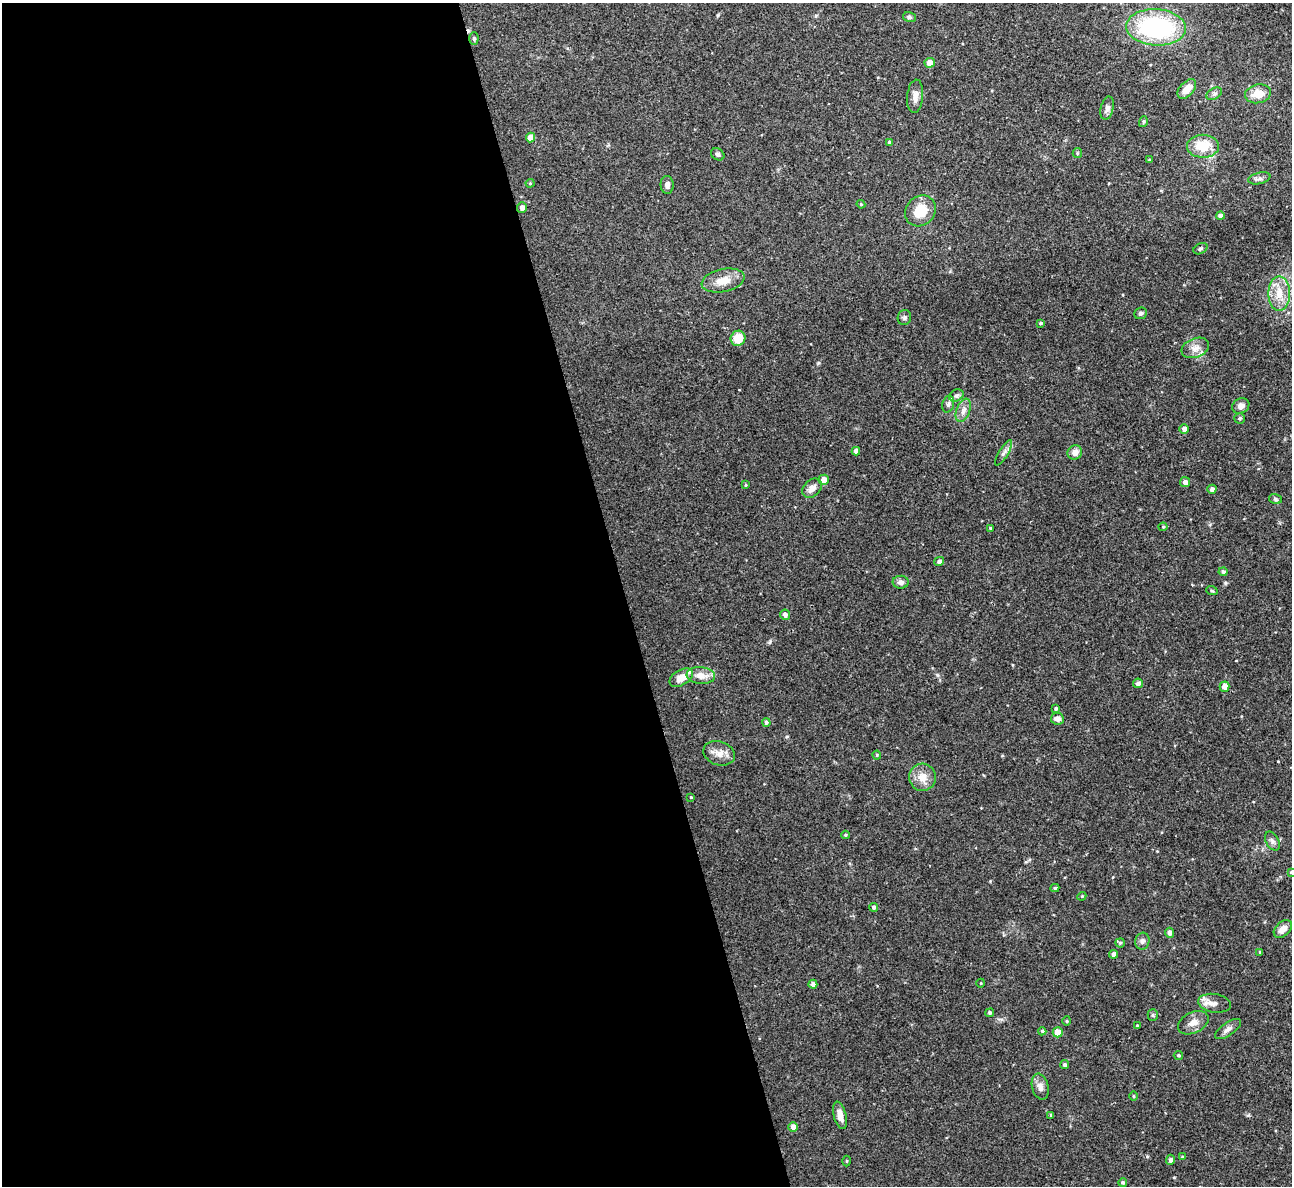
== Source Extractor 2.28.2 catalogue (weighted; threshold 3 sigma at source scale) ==
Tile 9 of 4 x 4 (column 1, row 3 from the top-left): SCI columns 1-1290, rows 1328-2511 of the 5158 x 5143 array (HDU 1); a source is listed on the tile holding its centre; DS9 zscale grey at full resolution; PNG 1294 x 1188 px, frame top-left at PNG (2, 3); each listed source drawn as its Kron ellipse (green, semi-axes under 4 px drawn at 4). Shown black and unused: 48% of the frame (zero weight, under 3 of 4 exposures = <1% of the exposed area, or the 3 px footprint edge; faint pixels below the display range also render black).
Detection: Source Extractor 2.28.2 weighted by HDU 2 'WHT'; one run over the whole footprint, this tile lists its part. Background 0.072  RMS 0.0054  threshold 0.0245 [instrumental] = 3 sigma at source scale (4.5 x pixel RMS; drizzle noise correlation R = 1.50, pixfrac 1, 0.05/0.05 arcsec/px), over >= 5 px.
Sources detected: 100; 1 cosmic-ray / hot-pixel residue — neither listed nor drawn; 1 inside a brighter listed object's ellipse — not listed separately; the other 98 listed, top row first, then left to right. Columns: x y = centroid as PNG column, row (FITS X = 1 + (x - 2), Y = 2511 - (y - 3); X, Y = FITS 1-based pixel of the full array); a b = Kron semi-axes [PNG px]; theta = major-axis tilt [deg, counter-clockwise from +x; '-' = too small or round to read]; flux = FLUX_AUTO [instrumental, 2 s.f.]
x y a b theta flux
909 17 6 5 - 1
1156 27 30 18 -4 72
474 39 6 4 89 0.88
930 63 5 5 - 4.5
1187 89 11 7 48 5.5
1214 94 8 5 30 1.4
1258 94 13 9 11 7.4
915 96 17 8 84 3.9
1107 108 12 6 76 2.3
1143 122 5 3 - 0.66
530 137 5 4 - 5.4
890 142 4 4 - 1.2
1203 146 16 11 1 13
1077 153 5 4 - 0.73
718 154 7 5 -35 1.2
1149 160 3 3 - 0.53
1259 178 11 5 13 1.8
530 183 4 4 - 0.54
667 185 9 6 -87 2.2
861 204 4 4 - 0.62
522 208 5 5 - 2.5
920 211 16 14 45 12
1220 216 4 4 - 2
1200 249 7 5 28 1
723 280 22 11 12 7.2
1279 294 17 11 90 8.4
1141 313 6 5 - 1.4
904 317 7 6 - 1.3
1040 323 4 3 - 0.62
738 338 8 7 - 8.9
1195 348 14 9 21 4.2
956 396 7 5 30 1.4
948 404 8 6 74 1.4
1241 406 9 7 31 2.9
963 410 12 6 69 2.9
1239 418 5 5 - 0.99
1184 429 4 4 - 2.2
856 451 4 4 - 2.2
1075 452 7 7 - 3.4
1004 453 14 4 59 1.8
824 480 5 5 - 4.3
1185 482 5 5 - 2
746 485 4 3 - 0.45
812 488 11 8 44 3.5
1212 489 4 4 - 2
1275 499 6 5 - 0.98
1163 527 4 4 - 0.52
990 528 3 3 - 0.52
939 561 5 4 - 1.6
1223 572 4 4 - 1.1
901 582 8 6 -3 2.1
1212 591 6 3 -19 0.66
785 615 5 5 - 2.3
701 675 14 8 -4 5.1
681 678 13 7 29 5.9
1138 683 5 4 - 1.7
1225 687 5 5 - 3.5
1056 709 3 3 - 0.87
1057 719 6 6 - 2.7
766 722 4 4 - 1.1
719 753 16 11 -19 5
877 755 4 4 - 0.57
923 777 13 13 - 6.1
691 797 3 3 - 0.66
845 835 4 4 - 0.61
1272 841 10 6 -61 1.7
1291 872 4 4 - 0.56
1055 888 4 4 - 0.95
1082 896 4 3 - 0.5
874 907 4 4 - 1.3
1283 929 11 7 42 3.8
1170 933 5 4 - 2.1
1142 941 8 7 - 1.9
1120 943 4 4 - 0.87
1260 952 3 3 - 0.58
1114 954 4 4 - 2
981 983 4 3 - 0.41
813 984 4 4 - 2
1214 1003 16 9 -9 4.1
990 1013 4 4 - 1.2
1153 1015 5 5 - 0.78
1067 1021 4 4 - 0.58
1193 1023 16 10 27 4.2
1137 1026 3 3 - 0.58
1228 1029 15 6 35 2.4
1042 1031 4 4 - 0.81
1058 1032 5 5 - 8.1
1178 1055 5 4 - 0.76
1065 1064 4 4 - 1.2
1040 1087 13 8 -76 3.2
1133 1096 5 3 - 0.54
840 1115 14 6 -76 4.2
1051 1115 4 4 - 0.77
793 1127 5 5 - 3
1182 1157 4 3 - 0.5
1170 1160 5 4 - 1.8
846 1161 5 3 - 0.53
1123 1182 4 4 - 0.94
Isophote crosses this tile's border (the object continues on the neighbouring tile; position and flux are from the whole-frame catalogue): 1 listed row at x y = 1291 872